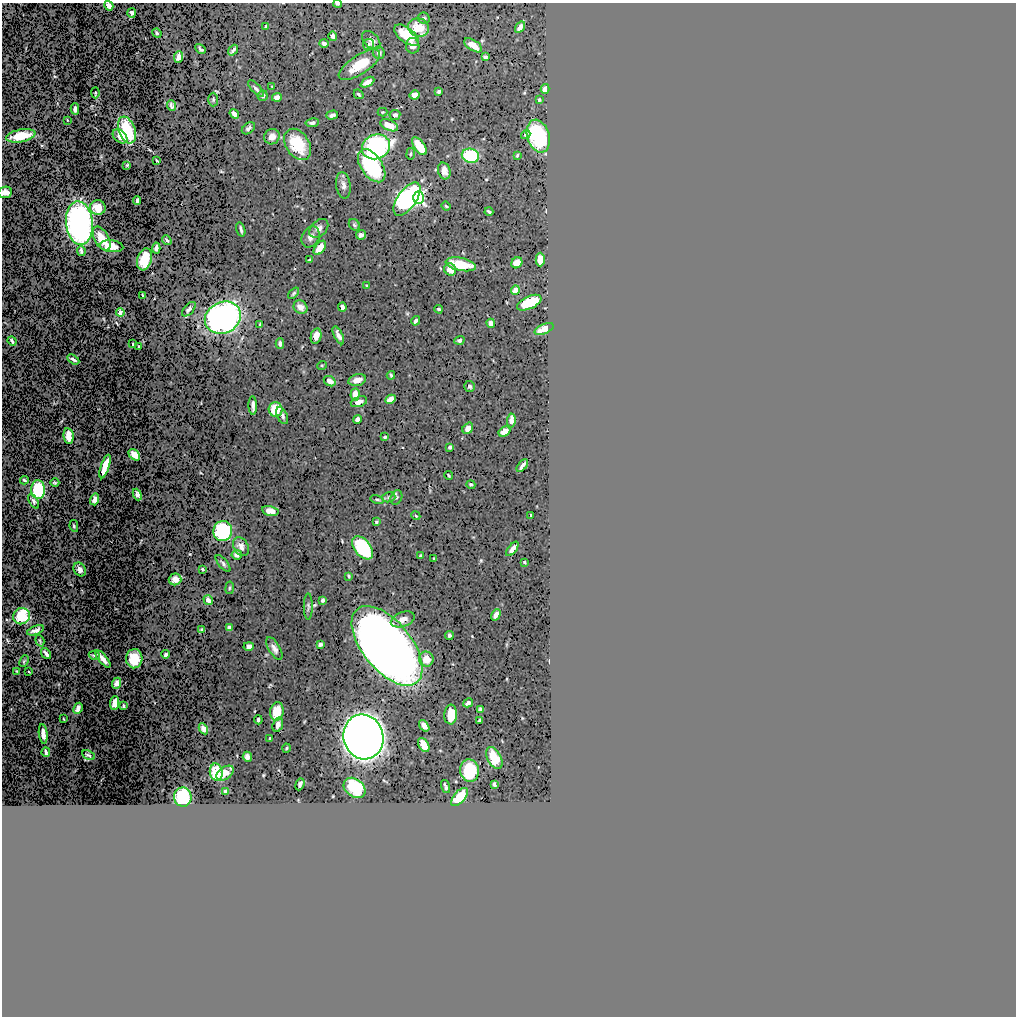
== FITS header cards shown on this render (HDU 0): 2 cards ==
NAXIS1  =                 1014
NAXIS2  =                 1014

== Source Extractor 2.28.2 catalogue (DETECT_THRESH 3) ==
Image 1014 x 1014 px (HDU 0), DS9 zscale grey, 1 PNG px = 1 image px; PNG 1018 x 1018 px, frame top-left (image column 1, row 1014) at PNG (2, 3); each listed source drawn as its Kron ellipse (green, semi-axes under 4 px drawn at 4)
Background 0.532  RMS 0.013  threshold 0.0385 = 3 sigma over >= 5 px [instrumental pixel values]
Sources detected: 216; all 216 listed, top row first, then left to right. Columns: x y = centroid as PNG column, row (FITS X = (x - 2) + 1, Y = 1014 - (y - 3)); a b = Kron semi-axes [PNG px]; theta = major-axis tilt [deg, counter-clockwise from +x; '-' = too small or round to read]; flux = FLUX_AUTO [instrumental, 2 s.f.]
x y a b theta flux
338 4 4 3 - 1.4
109 6 5 4 - 5.8
132 13 5 3 - 1.7
424 18 6 5 - 2.1
265 27 4 3 - 1.4
419 27 10 9 - 18
520 27 6 4 57 3.9
157 33 5 4 - 0.93
407 35 15 7 -37 23
333 36 4 4 - 3
371 40 11 7 -47 4.4
324 43 4 4 - 2.2
368 44 5 5 - 1.7
473 45 10 5 -32 8.6
413 46 8 6 -80 4.5
200 49 6 3 -48 1.5
233 50 6 3 51 1.9
379 53 6 6 - 2.2
179 57 6 4 82 4.3
485 57 4 3 - 2
359 65 24 9 33 22
367 82 7 4 30 5.5
272 86 3 2 - 0.61
256 89 10 4 -47 2
545 89 5 4 - 5.5
439 91 4 3 - 1.5
95 93 5 3 - 0.81
359 94 5 4 - 1.5
415 95 5 4 - 6.1
263 96 5 5 - 2.1
277 97 5 4 - 4.1
213 99 7 5 -89 1.6
539 100 3 3 - 0.97
172 106 5 4 - 2.1
75 109 5 3 - 3.2
383 112 5 4 - 0.87
234 114 5 4 - 4.9
332 115 6 4 16 2.4
395 115 5 5 - 2.9
67 120 3 2 - 0.48
312 123 7 4 9 2.5
389 125 9 5 -24 10
248 128 7 5 38 2.7
127 130 14 8 -69 35
526 134 5 4 - 1.6
21 136 15 6 11 18
120 136 8 5 -42 7.1
538 136 17 11 -73 69
272 137 8 7 - 5.9
298 144 17 11 -56 31
419 146 10 5 -54 23
376 147 14 12 23 160
411 154 6 3 81 0.88
517 155 3 2 - 0.82
470 156 9 7 -14 52
157 161 4 2 - 0.96
127 165 4 4 - 1.1
372 166 19 10 -56 73
444 171 8 6 -74 5.5
343 185 13 7 -83 4.3
5 192 7 5 8 4.6
419 198 6 5 - 100
407 199 19 9 54 170
137 201 4 3 - 2.1
446 206 5 3 - 0.99
98 208 8 7 - 10
489 211 4 2 - 1.3
79 223 22 13 -84 290
354 225 6 5 - 1.5
319 228 11 7 46 4.4
241 229 7 3 -74 1.8
361 235 5 4 - 2.9
311 237 11 8 63 5.2
102 238 13 7 -62 16
167 240 5 3 - 1.8
111 246 12 6 -6 11
156 248 5 3 - 2.3
320 248 8 4 54 12
81 251 5 3 - 2.1
144 259 11 7 73 23
540 259 7 4 -90 9.1
309 260 3 3 - 0.97
517 263 6 5 - 9
461 264 15 6 -12 24
450 269 6 5 - 11
366 286 3 2 - 0.97
515 290 5 4 - 6.6
294 293 7 3 48 1.4
143 295 3 2 - 0.68
529 303 13 6 24 31
301 307 7 6 - 6.3
342 307 4 4 - 2.8
189 309 9 4 47 2.7
439 309 4 3 - 1.3
120 313 4 3 - 7.6
223 318 18 15 27 280
416 321 5 3 - 2.4
491 323 4 4 - 3.9
260 325 4 3 - 1.2
544 329 10 5 22 8
338 335 10 3 -64 3.8
316 336 8 5 77 5.9
459 340 5 4 - 1.8
12 341 5 3 - 2.1
280 343 5 3 - 2.3
133 344 3 2 - 0.57
139 346 3 2 - 0.74
73 359 6 3 -32 2.5
322 365 5 3 - 0.81
391 375 4 2 - 1.3
357 380 9 5 15 5.6
330 381 6 4 -34 5.8
470 386 5 5 - 2
355 394 6 4 86 7.6
390 399 5 4 - 7.7
359 402 8 5 20 4.8
253 406 9 3 -88 3.3
276 410 7 7 - 25
282 416 9 5 -65 3.2
357 419 5 4 - 3.6
511 421 7 4 84 7.9
468 428 6 5 - 5.6
504 432 6 4 31 6.6
68 436 8 5 -80 12
385 437 3 3 - 1.5
450 447 4 3 - 1.6
134 455 7 4 -45 11
105 466 12 4 72 16
522 466 7 3 52 2.8
449 475 4 2 - 0.89
24 480 4 3 - 1.3
55 483 4 3 - 1.3
471 485 5 4 - 1.3
38 490 9 7 -88 61
137 495 6 4 -67 2.2
389 497 6 5 - 1.6
396 497 7 5 64 1.8
95 499 6 4 75 5.4
377 499 7 3 -11 1.2
34 501 8 4 -64 2.2
270 511 8 5 -11 7.2
531 515 3 2 - 0.61
416 516 4 3 - 0.81
376 522 3 3 - 0.95
74 526 6 4 -79 1.4
223 531 10 9 - 98
241 547 10 7 -60 4.7
363 548 13 8 -52 83
512 549 8 3 52 4.8
237 555 5 5 - 3.8
420 556 4 3 - 1
434 559 3 2 - 0.84
524 562 3 2 - 0.8
223 563 10 4 -50 2.2
80 569 7 5 -57 4.1
202 569 3 2 - 0.89
349 576 4 2 - 1
175 579 6 6 - 4.4
230 588 6 3 82 1.1
208 600 5 4 - 5.2
323 600 4 3 - 1.6
308 606 13 4 -90 2.2
496 615 6 4 60 4.5
22 616 8 8 - 41
403 619 12 7 20 7.1
229 627 4 3 - 2.4
35 630 9 4 20 3.9
202 630 3 3 - 0.92
449 635 4 4 - 1.6
40 641 6 3 -72 1
320 644 4 3 - 2
249 646 5 4 - 4.7
387 646 47 24 -51 1600
274 648 13 5 -59 3.7
46 654 6 3 -53 3.9
166 654 4 3 - 1.6
94 655 6 4 -25 1.4
103 659 11 4 -50 7.2
134 659 9 8 - 23
426 659 7 7 - 13
24 661 6 4 64 1.1
16 671 4 2 - 0.73
29 672 3 2 - 0.57
117 683 5 4 - 3.6
115 703 7 4 85 6
468 703 5 3 - 2.8
124 706 4 3 - 1.5
78 708 6 4 61 4
480 709 3 3 - 1.8
277 711 9 6 79 16
451 714 10 6 86 14
64 719 3 2 - 0.56
258 720 4 3 - 2.1
479 720 3 2 - 0.88
278 725 7 5 72 4.2
424 726 6 4 -53 5.6
203 729 6 4 -61 5
43 734 10 4 -84 6.1
363 737 22 20 -75 1400
270 738 3 2 - 0.67
424 745 8 5 -60 14
286 748 4 3 - 0.84
46 752 5 3 - 1.8
88 755 7 3 -26 1.2
247 757 5 4 - 3
494 758 12 6 -61 16
470 770 11 9 -82 33
216 772 9 6 -82 21
225 773 9 6 35 6.2
300 784 6 3 69 1.8
494 784 4 3 - 1.2
446 786 7 3 -71 1.7
355 788 12 8 -37 44
226 791 4 3 - 1.6
183 797 9 8 - 52
460 797 11 5 49 21
At the frame edge (FLAGS 8, measured only in part): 3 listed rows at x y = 338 4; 109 6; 5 192